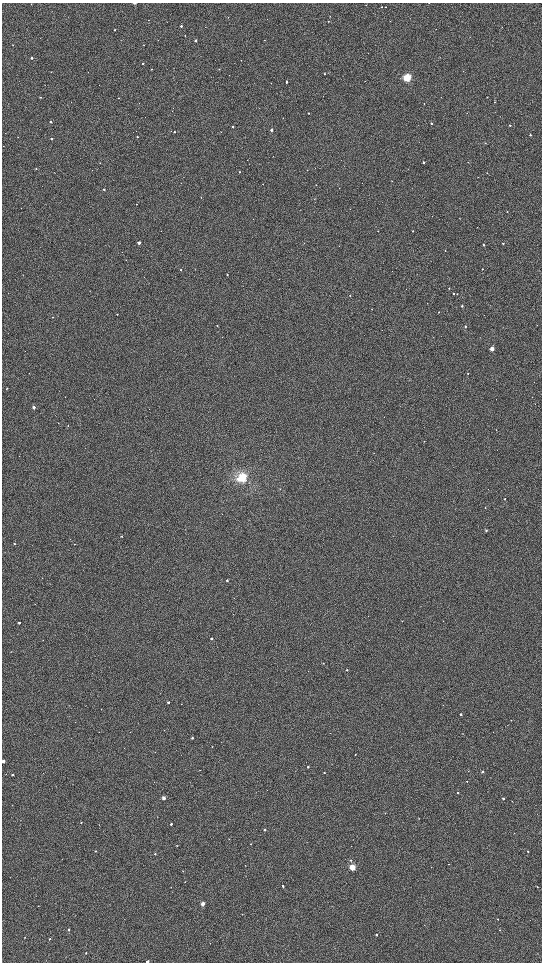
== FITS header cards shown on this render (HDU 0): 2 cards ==
NAXIS1  =                 1080 / length of data axis 1
NAXIS2  =                 1920 / length of data axis 2

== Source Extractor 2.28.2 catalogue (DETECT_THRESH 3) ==
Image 1080 x 1920 px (HDU 0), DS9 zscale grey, zoomed out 1/2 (1 PNG px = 2 x 2 image px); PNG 544 x 964 px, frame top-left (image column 1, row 1919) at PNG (2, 3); no overlay
Background 755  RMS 85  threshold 256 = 3 sigma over >= 5 px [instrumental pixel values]
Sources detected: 170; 14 cannot appear on this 1/2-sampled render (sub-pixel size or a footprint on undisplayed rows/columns) and are not listed; the other 156 listed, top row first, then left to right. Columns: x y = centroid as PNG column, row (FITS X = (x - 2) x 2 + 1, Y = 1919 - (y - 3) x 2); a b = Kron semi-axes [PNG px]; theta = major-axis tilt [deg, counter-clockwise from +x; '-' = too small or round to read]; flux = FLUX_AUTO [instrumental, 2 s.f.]
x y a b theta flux
135 3 2 1 - 9.1e+04
429 3 2 1 - 8.5e+03
366 5 2 2 - 7.6e+03
381 7 2 2 - 1.0e+04
385 7 2 2 - 1.3e+04
330 16 2 1 - 6.6e+03
228 17 2 1 - 4.1e+03
328 21 2 1 - 8.2e+03
181 26 2 2 - 3.1e+04
436 29 2 1 - 3.9e+03
114 30 2 2 - 1.1e+04
185 36 2 2 - 1.2e+04
196 40 2 2 - 3.8e+04
264 40 2 2 - 5.1e+03
13 45 2 2 - 7.3e+03
144 45 2 2 - 4.7e+03
31 58 2 2 - 4.4e+04
143 63 2 1 - 1.3e+04
151 69 2 2 - 1.4e+04
219 69 2 2 - 1.1e+04
88 72 2 2 - 4.9e+03
325 74 2 2 - 1.6e+04
407 77 4 3 - 1.1e+06
365 81 2 1 - 3.7e+03
287 82 3 2 - 2.7e+04
271 83 2 1 - 3.9e+03
40 97 2 2 - 1.8e+04
487 97 2 2 - 6.8e+03
119 98 2 2 - 1.3e+04
495 102 2 2 - 1.3e+04
424 104 2 2 - 6.5e+03
309 113 2 2 - 2.0e+04
51 122 2 2 - 3.1e+04
431 123 2 2 - 2.4e+04
510 125 2 2 - 1.5e+04
232 127 2 2 - 3.3e+04
271 130 2 2 - 9.1e+04
171 131 2 2 - 5.4e+03
174 132 2 2 - 2.1e+04
530 135 2 2 - 1.9e+04
137 137 2 2 - 1.8e+04
51 139 2 2 - 2.4e+04
485 143 2 2 - 1.1e+04
3 146 2 1 - 3.9e+03
273 156 2 1 - 4.7e+03
423 162 2 2 - 3.9e+04
468 162 2 2 - 6.4e+03
100 163 2 2 - 5.9e+03
36 168 2 2 - 1.2e+04
239 172 2 2 - 1.9e+04
487 173 2 2 - 5.4e+03
392 181 2 2 - 8.8e+03
263 184 2 2 - 7.3e+03
316 185 2 2 - 8.8e+03
104 189 2 2 - 2.2e+04
201 197 2 2 - 8.1e+03
314 199 2 2 - 5.7e+03
136 204 2 1 - 9.1e+03
507 212 2 2 - 1.2e+04
253 219 2 1 - 3.6e+03
477 227 2 1 - 4.6e+03
378 231 2 1 - 7.8e+03
413 231 2 1 - 1.3e+04
139 243 2 2 - 1.0e+05
304 243 2 1 - 5.3e+03
503 243 2 2 - 2.2e+04
484 245 2 2 - 2.5e+04
445 251 2 2 - 6.3e+03
482 269 2 2 - 1.2e+04
181 270 2 2 - 1.3e+04
227 275 2 2 - 2.2e+04
449 288 2 2 - 1.2e+04
454 294 2 2 - 2.3e+04
457 294 2 2 - 8.0e+03
350 296 2 2 - 1.1e+04
462 306 2 2 - 2.9e+04
439 312 2 2 - 8.6e+03
117 314 2 2 - 1.0e+04
52 317 2 2 - 1.3e+04
537 325 2 1 - 4.7e+03
217 326 2 2 - 9.4e+03
465 326 2 2 - 3.3e+04
222 337 2 1 - 4.4e+03
492 349 2 2 - 2.9e+05
468 373 2 2 - 9.4e+03
7 388 2 2 - 6.6e+03
34 407 2 2 - 1.1e+05
58 423 2 1 - 6.4e+03
68 426 2 2 - 1.6e+04
496 430 2 2 - 4.9e+03
424 441 2 2 - 6.1e+03
242 477 4 4 - 1.0e+06
280 489 2 2 - 8.0e+03
504 499 2 2 - 2.6e+04
485 508 2 2 - 1.1e+04
486 530 2 2 - 2.5e+04
121 536 2 2 - 1.8e+04
14 544 2 2 - 1.2e+04
74 544 2 1 - 6.2e+03
227 580 2 2 - 4.8e+04
35 604 2 2 - 6.4e+03
402 621 2 2 - 7.7e+03
19 623 2 2 - 3.5e+04
211 639 2 2 - 4.5e+04
323 663 2 2 - 1.3e+04
347 670 2 2 - 1.8e+04
168 702 2 2 - 5.5e+04
461 714 2 2 - 4.6e+04
507 725 2 2 - 4.1e+03
164 730 2 1 - 5.0e+03
130 732 2 2 - 5.1e+03
330 733 2 2 - 5.7e+03
463 734 2 2 - 5.2e+03
192 738 2 2 - 2.8e+04
212 747 2 2 - 1.1e+04
155 752 2 1 - 4.8e+03
355 755 2 2 - 1.1e+04
3 761 2 2 - 1.1e+05
308 767 2 2 - 3.8e+04
200 770 2 2 - 5.3e+03
482 771 2 2 - 1.5e+04
324 773 2 2 - 1.6e+04
12 775 2 2 - 2.5e+04
467 781 2 2 - 8.0e+03
457 793 2 2 - 1.6e+04
164 798 2 2 - 2.0e+05
503 799 2 2 - 2.7e+04
385 813 2 1 - 5.0e+03
81 823 2 2 - 1.2e+04
171 824 2 2 - 3.2e+04
265 830 2 2 - 2.4e+04
229 839 2 2 - 5.7e+03
251 844 2 2 - 9.2e+03
177 846 2 2 - 1.0e+04
95 851 2 2 - 1.2e+04
528 851 2 2 - 1.1e+04
155 854 2 2 - 1.4e+04
350 860 3 2 - 1.2e+04
448 864 2 2 - 4.1e+03
245 865 2 2 - 8.0e+03
352 867 3 3 - 7.5e+05
431 867 2 1 - 4.1e+03
183 871 2 2 - 7.5e+03
185 882 2 2 - 6.9e+03
283 886 2 2 - 3.2e+04
537 887 2 2 - 8.2e+03
203 904 2 2 - 1.6e+05
38 906 2 2 - 7.1e+03
498 919 2 1 - 8.1e+03
69 929 2 2 - 2.4e+04
499 930 2 2 - 7.8e+03
376 935 2 2 - 2.9e+04
24 937 2 2 - 6.7e+03
49 939 3 2 - 1.3e+04
86 953 3 2 - 1.4e+04
147 962 2 2 - 4.3e+04
At the frame edge (FLAGS 8, measured only in part): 4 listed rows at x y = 135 3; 429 3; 3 761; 147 962
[14 sub-pixel or undisplayed-footprint detections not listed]

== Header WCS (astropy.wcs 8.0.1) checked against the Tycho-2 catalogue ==
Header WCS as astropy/WCSLIB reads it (CRVAL/CRPIX/CD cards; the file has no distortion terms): RA---TAN/DEC--TAN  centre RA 21:01:47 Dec +68:08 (315.44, +68.13 deg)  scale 2.37 arcsec/px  FOV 42.7' x 76.0'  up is +58 deg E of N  parity flipped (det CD > 0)
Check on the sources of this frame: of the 60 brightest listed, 44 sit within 6.7 arcsec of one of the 180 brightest Tycho-2 stars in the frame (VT <= 12.71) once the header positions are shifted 0.53 arcsec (0.47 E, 0.25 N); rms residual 2.24 arcsec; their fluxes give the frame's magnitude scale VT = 22.80 - 2.5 log10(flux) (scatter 0.13 mag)
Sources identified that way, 50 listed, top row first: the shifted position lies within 6.7 arcsec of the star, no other Tycho-2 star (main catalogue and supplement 1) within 13.4 arcsec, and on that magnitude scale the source's flux lands within +1.5 / -3 mag of the star's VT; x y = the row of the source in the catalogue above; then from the Tycho-2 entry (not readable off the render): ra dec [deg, ICRS J2000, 3 dp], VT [Tycho-2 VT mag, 2 dp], TYC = Tycho-2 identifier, HIP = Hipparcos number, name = IAU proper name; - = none
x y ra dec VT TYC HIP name
135 3 316.648 +68.613 10.15 4460-2248-1 - -
385 7 317.097 +68.326 12.13 4460-1569-1 - -
181 26 316.662 +68.544 12.10 4460-1999-1 - -
31 58 316.282 +68.691 11.40 4460-1398-1 - -
407 77 316.920 +68.254 6.89 4460-1485-1 104291 -
40 97 316.178 +68.654 12.16 4460-74-1 - -
309 113 316.630 +68.341 12.23 4460-2165-1 - -
51 122 316.121 +68.626 12.00 4460-763-1 - -
431 123 316.824 +68.195 12.03 4460-2105-1 - -
232 127 316.448 +68.418 11.65 4460-814-1 - -
271 130 316.511 +68.372 10.44 4460-2738-1 - -
174 132 316.324 +68.480 12.16 4460-1671-1 - -
137 137 316.239 +68.518 12.41 4460-2160-1 - -
51 139 316.071 +68.613 11.75 4460-1488-1 - -
485 143 316.862 +68.121 13.01 4460-2053-1 - -
423 162 316.691 +68.178 11.28 4460-1909-1 - -
316 185 316.425 +68.284 12.70 4460-2145-1 - -
413 231 316.464 +68.143 11.77 4460-2321-1 - -
139 243 315.917 +68.443 10.19 4460-1680-1 - -
503 243 316.591 +68.033 11.95 4460-2416-1 - -
482 269 316.477 +68.038 12.46 4460-2785-1 - -
227 275 315.987 +68.322 11.90 4460-2361-1 - -
449 288 316.357 +68.063 12.29 4460-2850-1 - -
454 294 316.349 +68.054 11.93 4460-2609-1 - -
462 306 316.328 +68.036 11.59 4460-2365-1 - -
465 326 316.271 +68.018 11.61 4460-2961-1 - -
492 349 316.255 +67.973 9.08 4460-2805-1 - -
34 407 315.215 +68.445 10.29 4460-1024-1 103702 -
242 477 315.404 +68.163 7.47 4460-3015-1 103763 -
504 499 315.828 +67.855 11.87 4460-1159-1 - -
486 530 315.701 +67.853 12.04 4460-625-1 - -
227 580 315.066 +68.108 10.95 4460-2532-1 - -
19 623 314.540 +68.308 11.36 4460-2154-1 - -
211 639 314.861 +68.083 11.91 4460-2199-1 - -
168 702 314.591 +68.085 11.00 4460-2803-1 - -
461 714 315.110 +67.753 11.14 4460-916-1 - -
192 738 314.532 +68.033 11.56 4460-2620-1 - -
3 761 314.097 +68.225 10.20 4460-1961-1 - -
308 767 314.667 +67.885 11.35 4460-2993-1 - -
12 775 314.074 +68.205 11.41 4460-2919-1 - -
164 798 314.300 +68.022 9.99 4460-2439-1 - -
503 799 314.944 +67.645 11.47 4460-889-1 - -
171 824 314.237 +67.995 11.75 4460-2555-1 - -
265 830 314.402 +67.887 11.84 4460-2994-1 - -
352 867 314.458 +67.763 7.88 4460-157-1 103474 -
283 886 314.270 +67.826 11.96 4460-537-1 - -
203 904 314.064 +67.902 9.77 4460-2985-1 - -
376 935 314.309 +67.688 11.63 4460-910-1 - -
86 953 313.694 +67.994 12.65 4460-2801-1 - -
147 962 313.786 +67.920 10.84 4460-2887-1 - -